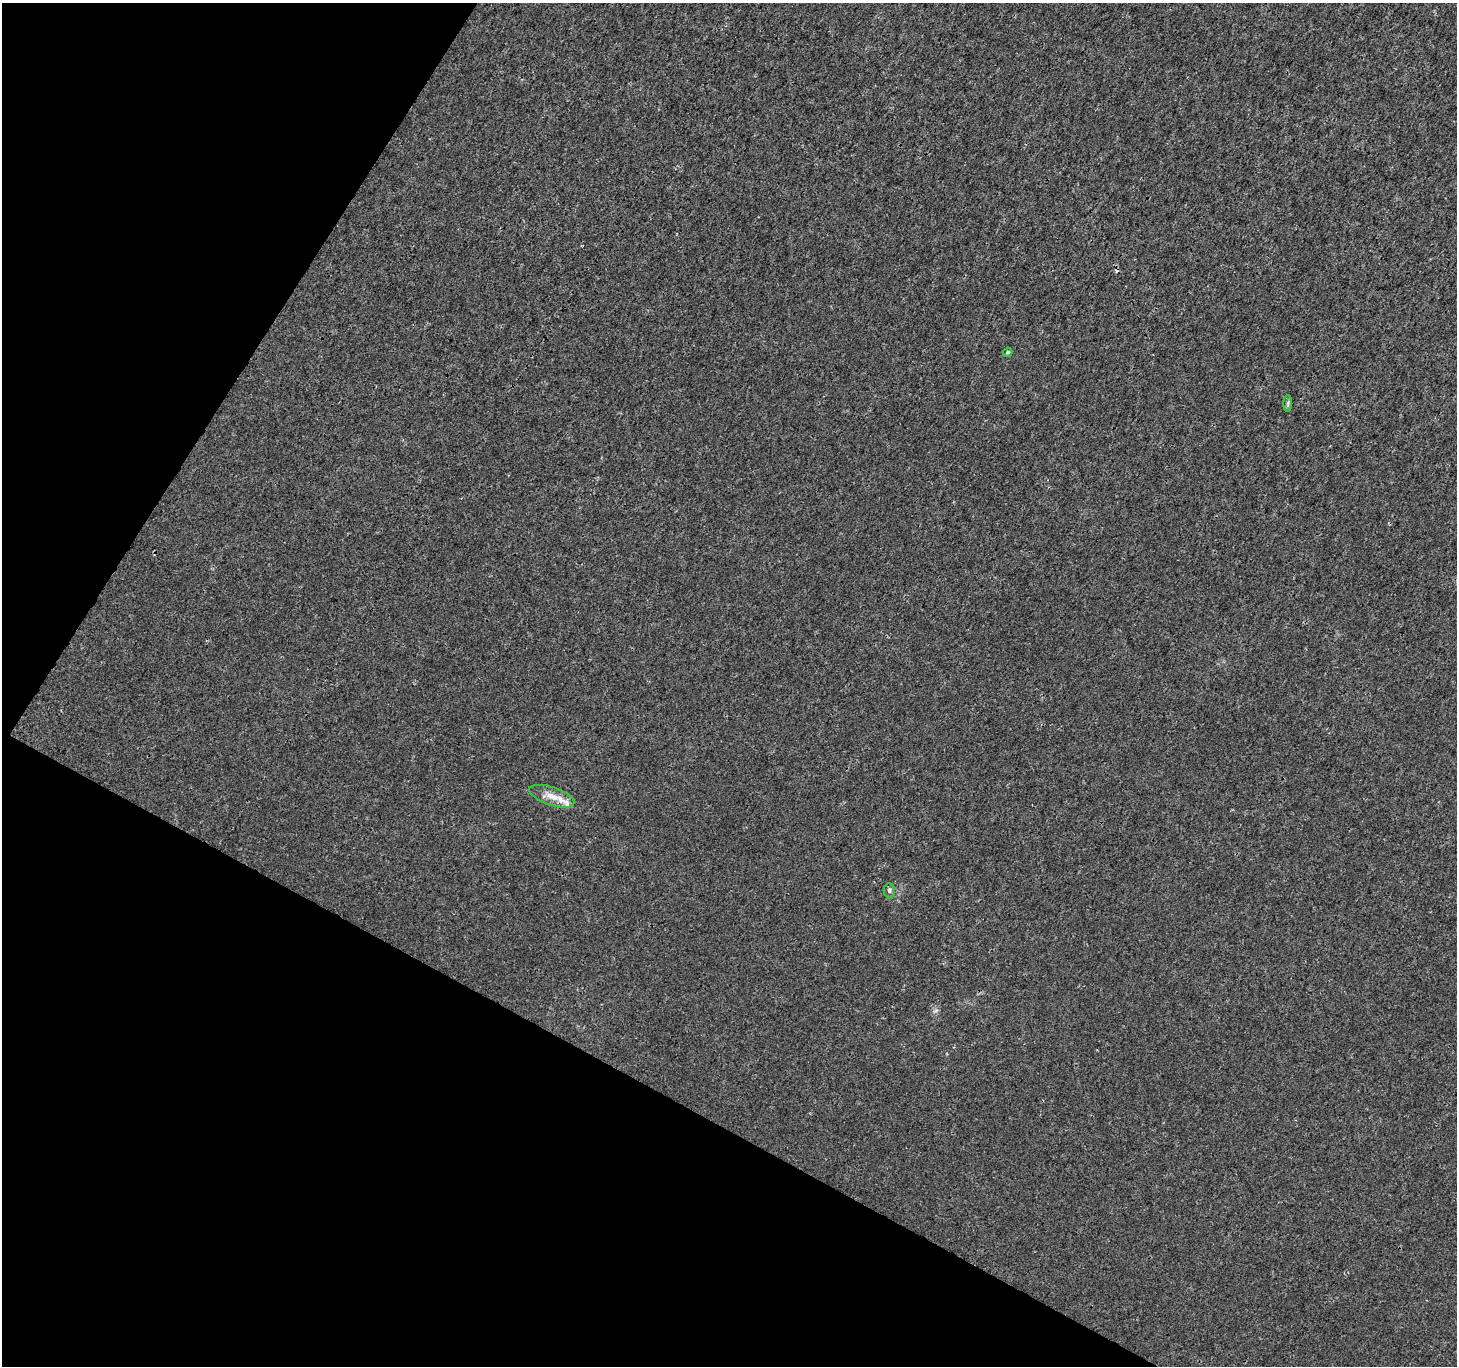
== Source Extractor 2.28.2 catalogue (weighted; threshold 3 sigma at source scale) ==
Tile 9 of 4 x 4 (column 1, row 3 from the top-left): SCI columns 1-1455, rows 1560-2923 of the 5829 x 5912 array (HDU 1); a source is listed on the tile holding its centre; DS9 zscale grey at full resolution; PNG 1459 x 1368 px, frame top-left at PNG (2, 3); each listed source drawn as its Kron ellipse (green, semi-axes under 4 px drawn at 4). Shown black and unused: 27% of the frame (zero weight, under 3 of 4 exposures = <1% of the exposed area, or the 3 px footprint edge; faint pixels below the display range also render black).
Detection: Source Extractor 2.28.2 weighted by HDU 2 'WHT'; one run over the whole footprint, this tile lists its part. Background 0.00177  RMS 0.0021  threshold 0.00935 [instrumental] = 3 sigma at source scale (4.5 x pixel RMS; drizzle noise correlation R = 1.50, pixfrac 1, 0.0396/0.0396 arcsec/px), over >= 5 px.
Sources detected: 6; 1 cosmic-ray / hot-pixel residue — neither listed nor drawn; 1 inside a brighter listed object's ellipse — not listed separately; the other 4 listed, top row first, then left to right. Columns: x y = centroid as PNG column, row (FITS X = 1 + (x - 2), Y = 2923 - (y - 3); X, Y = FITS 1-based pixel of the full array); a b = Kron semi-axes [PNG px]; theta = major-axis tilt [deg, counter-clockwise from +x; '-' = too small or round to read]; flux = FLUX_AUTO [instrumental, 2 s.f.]
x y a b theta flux
1008 352 5 4 - 0.38
1288 403 8 4 89 0.42
552 796 23 9 -18 2.7
889 890 7 5 90 0.47